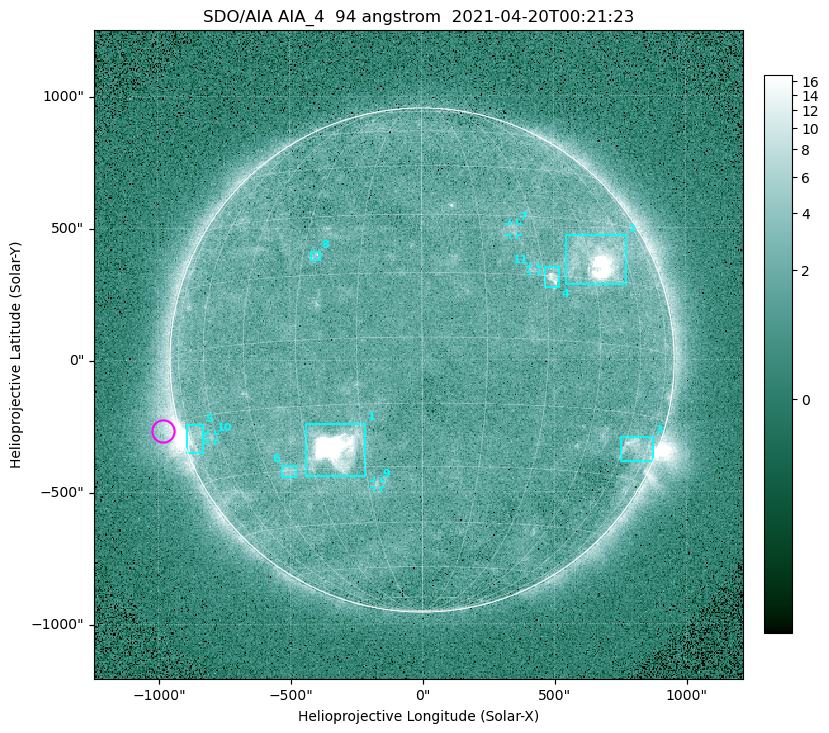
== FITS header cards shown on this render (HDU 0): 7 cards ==
TELESCOP= 'SDO/AIA '
INSTRUME= 'AIA_4   '
WAVELNTH=                   94
WAVEUNIT= 'angstrom'
DATE-OBS= '2021-04-20T00:21:23.12'
CTYPE1  = 'HPLN-TAN'
CTYPE2  = 'HPLT-TAN'

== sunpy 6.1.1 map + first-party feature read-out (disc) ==
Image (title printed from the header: SDO/AIA AIA_4  94 angstrom  2021-04-20T00:21:23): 512 x 512 px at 4.8 arcsec/px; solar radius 955 arcsec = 199 px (full disc in frame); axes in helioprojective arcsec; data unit not stated in the header (colour bar unlabelled)
Orientation: roll -0.138 deg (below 1 deg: not rotated)
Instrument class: DISC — disc imager (sunpy class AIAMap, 94 A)
Bright regions (active regions / flare kernels): reference = the median radial profile (limb darkening/brightening removed); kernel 5 px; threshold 5 sigma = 2.43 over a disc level ~1.73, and >= 1.15x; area >= 9 px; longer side >= 5 px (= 24 arcsec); searched inside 0.97 R_sun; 11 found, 11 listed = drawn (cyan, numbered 1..; 4 of them under ~33 arcsec drawn as corner ticks so the feature stays visible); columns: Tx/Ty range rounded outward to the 10 arcsec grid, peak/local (2 s.f.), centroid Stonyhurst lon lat
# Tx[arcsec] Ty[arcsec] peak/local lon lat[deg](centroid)
1 -440..-210 -440..-240 667 -22 -25
2 540..780 280..470 36 +48 +20
3 750..880 -390..-290 4.4 +67 -22
4 460..520 270..350 5.8 +32 +15
5 -900..-830 -350..-240 6.8 -72 -19
6 -540..-480 -440..-400 3.1 -38 -30
7 330..370 470..520 2.7 +24 +26
8 -420..-380 380..410 3.2 -27 +20
9 -180..-160 -480..-450 3 -13 -34
10 -810..-780 -300..-280 2.7 -63 -20
11 410..440 330..360 2.7 +27 +16
Off-limb structures (1.02-1.3 R_sun): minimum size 50 px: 7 found; the strongest spans PA ~90..115 deg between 1.02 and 1.21 R_sun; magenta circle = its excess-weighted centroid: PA ~105 deg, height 1.06 R_sun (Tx ~-980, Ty ~-270 arcsec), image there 4.6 x the reference